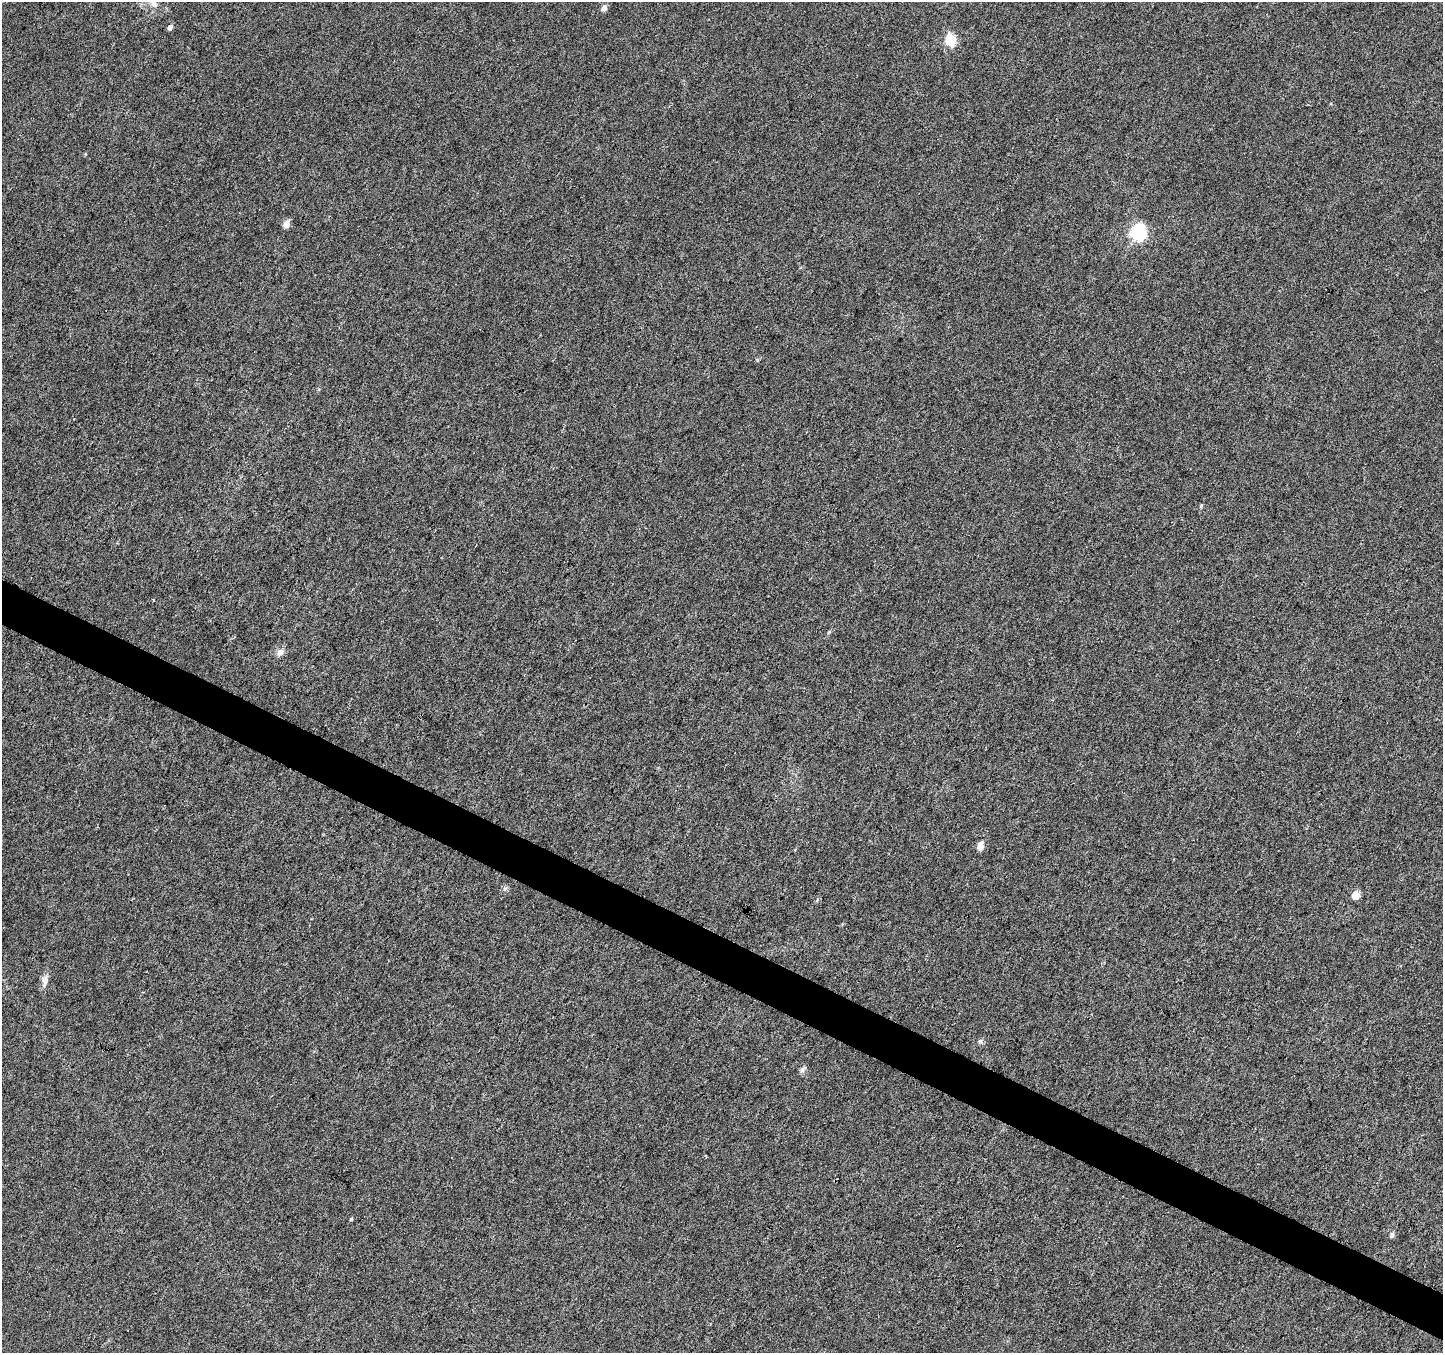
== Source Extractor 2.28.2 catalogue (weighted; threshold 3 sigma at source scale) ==
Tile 6 of 4 x 4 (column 2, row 2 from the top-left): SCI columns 1441-2881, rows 2901-4251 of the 5771 x 5868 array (HDU 1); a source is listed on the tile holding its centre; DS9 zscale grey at full resolution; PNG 1445 x 1355 px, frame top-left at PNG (2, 2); no overlay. Shown black and unused: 3% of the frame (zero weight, under 3 of 6 exposures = <1% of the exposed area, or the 3 px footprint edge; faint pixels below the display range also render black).
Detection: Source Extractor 2.28.2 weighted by HDU 2 'WHT'; one run over the whole footprint, this tile lists its part. Background 0.00617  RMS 0.0033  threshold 0.0134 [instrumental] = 3 sigma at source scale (4.09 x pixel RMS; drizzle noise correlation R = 1.36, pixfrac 0.8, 0.0396/0.0396 arcsec/px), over >= 5 px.
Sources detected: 15; all 15 listed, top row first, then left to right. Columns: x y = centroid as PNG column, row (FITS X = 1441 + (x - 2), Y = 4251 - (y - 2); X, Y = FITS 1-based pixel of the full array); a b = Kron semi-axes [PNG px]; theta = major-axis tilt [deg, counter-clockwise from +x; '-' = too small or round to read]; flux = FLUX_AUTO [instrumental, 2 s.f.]
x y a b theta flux
153 3 17 8 -57 2.4
604 8 7 6 - 1.3
170 27 5 4 - 1.4
950 40 6 5 - 25
286 224 8 6 65 2
1138 232 7 6 - 75
1201 506 5 4 - 0.35
280 652 10 7 42 1.7
980 846 7 6 - 2.8
1355 895 6 5 - 4.4
45 980 19 7 83 1.8
980 1041 6 5 - 0.57
802 1070 8 5 62 0.85
351 1219 4 4 - 0.32
1392 1235 7 5 74 0.79
Isophote crosses this tile's border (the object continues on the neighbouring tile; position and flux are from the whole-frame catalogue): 1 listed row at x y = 153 3